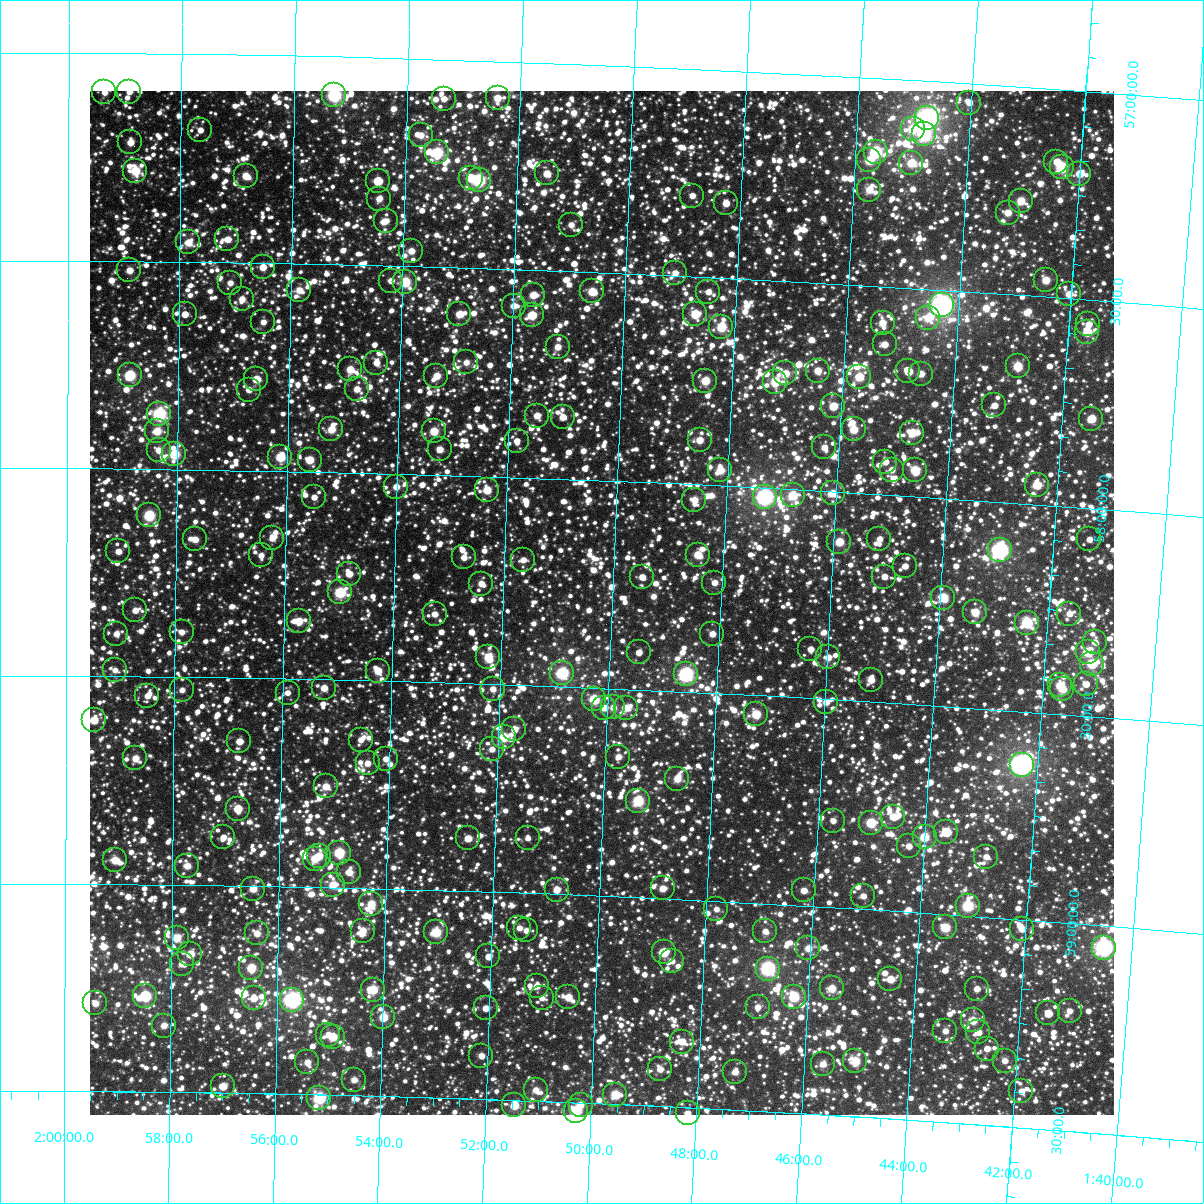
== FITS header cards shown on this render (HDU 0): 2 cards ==
NAXIS1  =                 1024
NAXIS2  =                 1024

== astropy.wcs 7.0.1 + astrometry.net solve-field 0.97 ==
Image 1024 x 1024 px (HDU 0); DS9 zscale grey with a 90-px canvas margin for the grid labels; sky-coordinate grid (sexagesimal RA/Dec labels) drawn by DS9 from the SOLVED WCS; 265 Tycho-2 reference stars matched to detected sources circled (green)
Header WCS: RA---TAN-SIP/DEC--TAN-SIP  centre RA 01:50:11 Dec +58:18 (27.55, +58.29 deg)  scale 8.67 arcsec/px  FOV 148.0' x 148.0'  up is +178 deg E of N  parity flipped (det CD > 0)
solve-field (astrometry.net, Tycho-2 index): VERIFIED the header's WCS against the Tycho-2 star catalogue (verified at 6 index scales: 14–265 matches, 0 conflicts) and refined it, rather than solving blind
Solved WCS: RA---TAN-SIP/DEC--TAN-SIP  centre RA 01:50:11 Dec +58:18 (27.55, +58.29 deg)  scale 8.67 arcsec/px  FOV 148.0' x 148.0'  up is +178 deg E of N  parity flipped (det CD > 0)
The solver's refit moves the header's centre by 0.23 arcsec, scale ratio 1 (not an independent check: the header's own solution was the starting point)
Tycho-2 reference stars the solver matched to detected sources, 265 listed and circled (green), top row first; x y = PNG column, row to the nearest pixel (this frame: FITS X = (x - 90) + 1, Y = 1024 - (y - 91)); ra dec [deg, ICRS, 3 dp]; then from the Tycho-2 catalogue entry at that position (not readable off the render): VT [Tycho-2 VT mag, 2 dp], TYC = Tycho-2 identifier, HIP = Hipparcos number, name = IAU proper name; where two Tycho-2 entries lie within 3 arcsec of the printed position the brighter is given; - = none
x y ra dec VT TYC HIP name
104 92 29.841 +57.094 10.45 3692-2143-1 - -
129 92 29.731 +57.092 10.62 3692-1826-1 - -
334 95 28.823 +57.092 7.72 3692-2224-1 8950 -
498 98 28.098 +57.089 9.82 3692-1568-1 - -
444 99 28.336 +57.095 10.94 3692-1328-1 - -
969 103 26.010 +57.046 11.05 3679-1208-1 - -
927 118 26.192 +57.089 6.24 3679-2248-1 8148 -
913 129 26.253 +57.117 10.04 3679-1332-1 8166 -
200 130 29.414 +57.183 11.58 3692-2632-1 - -
924 134 26.200 +57.128 8.15 3679-742-1 - -
421 135 28.434 +57.184 10.67 3692-2192-1 - -
130 142 29.725 +57.214 10.38 3692-1929-1 - -
437 152 28.359 +57.224 8.32 3692-2007-1 8823 -
876 152 26.409 +57.177 8.12 3679-765-1 - -
869 160 26.438 +57.199 9.41 3679-929-1 - -
1056 162 25.606 +57.173 10.54 3679-1809-1 - -
911 163 26.250 +57.198 9.60 3679-908-1 - -
1062 167 25.581 +57.185 8.36 3679-1356-1 7964 -
135 171 29.701 +57.282 9.04 3692-1525-1 - -
547 173 27.869 +57.266 9.93 3692-2017-1 - -
1079 174 25.501 +57.198 9.92 3679-951-1 - -
246 176 29.209 +57.291 9.80 3692-1921-1 - -
471 178 28.203 +57.284 9.69 3692-1687-1 - -
479 180 28.170 +57.288 8.15 3692-2059-1 - -
378 181 28.619 +57.297 10.85 3692-1577-1 - -
869 190 26.430 +57.269 9.94 3679-1113-1 - -
692 196 27.216 +57.305 10.70 3692-1691-1 - -
379 199 28.613 +57.340 10.65 3692-1791-1 - -
1021 201 25.753 +57.273 9.40 3679-1780-1 - -
726 203 27.066 +57.319 10.69 3692-1004-1 - -
1008 213 25.806 +57.303 10.01 3679-1023-1 - -
386 221 28.580 +57.394 10.68 3692-1309-1 - -
571 225 27.751 +57.388 10.53 3692-1795-1 - -
227 239 29.286 +57.445 10.27 3692-2035-1 - -
188 242 29.461 +57.454 9.96 3692-1457-1 - -
411 251 28.462 +57.463 10.20 3692-1329-1 - -
263 267 29.126 +57.511 10.24 3692-1473-1 - -
129 270 29.723 +57.522 10.18 3692-746-1 - -
675 273 27.278 +57.493 10.50 3692-1731-1 - -
1046 280 25.617 +57.460 9.60 3679-893-1 - -
391 281 28.550 +57.536 10.94 3692-1287-1 - -
405 282 28.485 +57.538 8.77 3692-1437-1 - -
230 283 29.272 +57.549 10.85 3692-594-1 - -
299 290 28.960 +57.564 10.19 3692-154-1 - -
592 291 27.646 +57.546 9.36 3692-1185-1 - -
708 292 27.124 +57.535 10.84 3692-936-1 - -
1069 294 25.509 +57.489 10.42 3679-1864-1 - -
533 295 27.910 +57.561 10.29 3692-752-1 - -
242 299 29.217 +57.588 10.46 3692-374-1 - -
942 305 26.075 +57.537 6.29 3679-2209-1 8115 -
514 306 27.996 +57.587 10.41 3692-128-1 - -
185 314 29.473 +57.626 11.52 3692-336-1 - -
459 314 28.238 +57.612 9.95 3692-286-1 - -
695 314 27.179 +57.590 9.21 3692-726-1 - -
532 315 27.912 +57.609 9.23 3692-626-1 - -
928 318 26.133 +57.569 9.92 3679-913-1 - -
263 322 29.120 +57.642 10.91 3692-252-1 - -
883 323 26.336 +57.587 10.02 3679-679-1 - -
1088 324 25.412 +57.559 10.54 3679-1026-1 - -
721 327 27.058 +57.618 9.02 3692-430-1 - -
1087 332 25.416 +57.577 9.59 3679-1382-1 - -
885 344 26.321 +57.639 10.35 3679-506-1 - -
558 347 27.791 +57.683 10.32 3692-188-1 - -
466 362 28.201 +57.728 10.65 3692-486-1 - -
376 363 28.606 +57.735 11.08 3692-212-1 - -
1018 366 25.716 +57.671 9.26 3679-632-1 - -
350 369 28.724 +57.751 9.97 3692-518-1 - -
818 371 26.616 +57.712 10.04 3679-637-1 - -
908 371 26.207 +57.700 10.52 3679-669-1 - -
785 373 26.759 +57.722 9.63 3692-678-1 - -
921 374 26.150 +57.704 10.16 3679-191-1 - -
130 375 29.718 +57.775 8.58 3692-638-1 - -
436 376 28.333 +57.762 10.00 3692-138-1 - -
859 377 26.426 +57.720 9.21 3679-655-1 - -
256 379 29.146 +57.780 9.80 3692-869-1 - -
705 381 27.119 +57.749 9.31 3692-294-1 - -
775 382 26.803 +57.745 9.57 3692-136-1 8313 -
357 389 28.691 +57.799 10.47 3692-745-1 - -
249 390 29.178 +57.806 10.60 3692-719-1 - -
994 405 25.810 +57.769 10.70 3679-512-1 - -
833 406 26.536 +57.794 9.66 3679-514-1 - -
159 414 29.583 +57.868 7.94 3692-387-1 9190 -
537 416 27.873 +57.850 10.29 3692-533-1 - -
563 417 27.756 +57.851 10.35 3692-521-1 - -
1091 419 25.369 +57.785 9.71 3679-160-1 - -
331 429 28.802 +57.898 9.56 3692-621-1 - -
854 429 26.436 +57.848 9.61 3679-279-1 - -
157 431 29.593 +57.909 9.60 3692-629-1 - -
434 431 28.337 +57.896 9.36 3692-819-1 - -
912 433 26.172 +57.847 9.31 3679-43-1 - -
700 440 27.132 +57.892 10.48 3692-830-1 - -
517 441 27.961 +57.912 10.91 3692-739-1 - -
824 447 26.567 +57.895 10.63 3679-532-1 - -
440 449 28.309 +57.939 10.38 3692-649-1 - -
159 450 29.583 +57.955 10.26 3692-820-1 - -
174 454 29.513 +57.964 8.87 3692-297-1 9168 -
280 457 29.032 +57.967 9.07 3692-309-1 9018 -
310 460 28.898 +57.972 9.70 3692-475-1 - -
885 462 26.287 +57.921 10.51 3679-465-1 - -
720 470 27.032 +57.962 9.64 3692-487-1 - -
892 470 26.255 +57.939 10.35 3679-89-1 - -
915 470 26.151 +57.936 9.28 3679-408-1 - -
1037 485 25.593 +57.953 9.46 3679-425-1 - -
396 487 28.502 +58.032 10.19 3692-141-1 - -
487 490 28.088 +58.033 9.61 3692-265-1 - -
833 493 26.516 +58.004 9.77 3679-4-1 - -
793 495 26.697 +58.015 9.09 3692-423-1 - -
314 497 28.874 +58.062 11.05 3692-605-1 - -
765 497 26.825 +58.021 6.88 3692-191-1 8321 -
694 500 27.143 +58.037 10.37 3692-341-1 - -
149 515 29.624 +58.112 8.43 3692-205-1 9215 -
272 538 29.062 +58.163 10.58 3696-1366-1 - -
195 539 29.414 +58.168 10.46 3696-1912-1 - -
879 539 26.292 +58.107 10.53 3679-590-1 - -
1089 539 25.338 +58.075 11.41 3679-241-1 - -
839 542 26.475 +58.120 9.28 3679-544-1 - -
1000 550 25.741 +58.116 7.08 3679-40-1 8019 -
118 551 29.763 +58.199 10.53 3696-60-1 - -
261 555 29.111 +58.204 10.94 3696-1678-1 - -
698 555 27.116 +58.169 9.50 3696-1790-1 - -
464 557 28.184 +58.197 10.57 3696-1046-1 - -
523 560 27.911 +58.198 10.91 3696-1722-1 - -
905 566 26.168 +58.169 10.68 3683-732-1 - -
349 574 28.706 +58.244 10.46 3696-1150-1 - -
642 577 27.366 +58.228 10.47 3696-1990-1 - -
884 577 26.259 +58.197 10.92 3683-1752-1 - -
714 583 27.034 +58.234 10.92 3696-750-1 - -
481 584 28.101 +58.259 10.62 3696-1246-1 - -
340 592 28.747 +58.290 8.59 3696-926-1 - -
943 598 25.984 +58.239 8.98 3683-1828-1 - -
135 610 29.684 +58.341 10.58 3696-276-1 - -
975 612 25.834 +58.269 9.68 3683-2024-1 - -
435 614 28.310 +58.336 10.61 3696-1772-1 - -
1069 614 25.404 +58.257 10.90 3683-1574-1 - -
299 621 28.932 +58.361 9.77 3696-1550-1 - -
1027 623 25.595 +58.286 8.50 3683-1628-1 - -
182 632 29.470 +58.391 11.13 3696-1224-1 - -
116 634 29.770 +58.398 10.93 3696-216-1 - -
712 634 27.031 +58.358 10.72 3696-1846-1 - -
1095 642 25.279 +58.321 10.99 3683-1508-1 - -
810 649 26.578 +58.382 11.54 3683-984-1 - -
639 652 27.366 +58.410 11.20 3696-1460-1 - -
1088 652 25.308 +58.345 8.95 3683-922-1 7868 -
488 657 28.057 +58.435 9.41 3696-1820-1 8725 -
828 657 26.494 +58.399 10.52 3683-936-1 - -
1092 664 25.284 +58.373 8.92 3683-1938-1 - -
115 670 29.775 +58.486 11.10 3696-453-1 - -
378 671 28.564 +58.476 9.85 3696-1670-1 - -
562 673 27.715 +58.468 8.01 3696-872-1 8586 -
686 674 27.146 +58.458 7.46 3696-968-1 8415 -
871 680 26.292 +58.448 11.02 3683-1030-1 - -
1086 684 25.304 +58.423 10.70 3683-176-1 - -
1060 685 25.424 +58.431 9.93 3683-1336-1 - -
324 688 28.810 +58.520 10.29 3696-1728-1 - -
493 689 28.032 +58.512 10.64 3696-1592-1 - -
1062 689 25.410 +58.439 9.87 3683-1130-1 - -
182 690 29.464 +58.531 10.85 3696-1540-1 - -
288 693 28.978 +58.534 11.50 3696-1286-1 - -
147 696 29.624 +58.546 11.17 3696-405-1 - -
594 699 27.562 +58.528 9.01 3696-1464-1 - -
826 702 26.493 +58.507 10.61 3683-1390-1 - -
613 707 27.474 +58.545 10.61 3696-1076-1 - -
604 708 27.514 +58.547 11.59 3696-1000-1 - -
626 708 27.414 +58.545 10.13 3696-1730-1 - -
756 714 26.813 +58.546 9.11 3696-2034-1 - -
94 720 29.870 +58.606 9.60 3696-69-1 - -
514 729 27.925 +58.607 10.57 3696-1798-1 - -
504 737 27.973 +58.626 9.71 3696-1804-1 - -
361 740 28.635 +58.643 10.70 3696-828-1 - -
239 741 29.196 +58.653 10.19 3696-2042-1 - -
492 749 28.026 +58.657 10.83 3696-1826-1 - -
618 757 27.439 +58.664 10.78 3696-792-1 - -
135 758 29.677 +58.697 10.02 3696-614-1 - -
386 759 28.516 +58.688 10.59 3696-1570-1 - -
368 763 28.599 +58.700 10.54 3696-856-1 - -
1022 765 25.574 +58.628 6.34 3683-914-1 7963 -
677 779 27.162 +58.710 9.74 3696-1042-1 - -
326 786 28.792 +58.758 9.94 3696-1734-1 - -
638 801 27.339 +58.768 8.47 3696-2584-1 - -
238 809 29.198 +58.815 9.54 3696-2387-1 - -
893 817 26.152 +58.774 10.40 3683-1104-1 - -
833 821 26.430 +58.792 10.93 3683-544-1 - -
871 823 26.253 +58.791 8.85 3683-128-1 8165 -
946 832 25.902 +58.802 10.92 3683-1684-1 - -
223 837 29.264 +58.884 11.56 3696-2257-1 - -
925 837 26.000 +58.817 9.24 3683-1892-1 - -
468 838 28.124 +58.874 10.15 3696-2139-1 - -
528 838 27.846 +58.868 11.32 3696-2533-1 - -
909 846 26.071 +58.842 10.81 3683-1170-1 - -
339 853 28.722 +58.916 8.65 3696-2542-1 - -
319 856 28.815 +58.925 9.96 3696-2399-1 - -
986 857 25.708 +58.855 10.99 3683-666-1 - -
315 859 28.835 +58.932 9.68 3696-2143-1 - -
115 860 29.768 +58.943 9.73 3696-521-1 - -
187 866 29.430 +58.955 10.19 3696-2595-1 - -
349 872 28.673 +58.963 10.40 3696-2406-1 - -
333 885 28.749 +58.995 9.66 3696-2005-1 - -
663 888 27.206 +58.976 10.09 3696-1907-1 - -
253 889 29.121 +59.007 10.48 3696-2463-1 - -
557 890 27.702 +58.990 10.16 3696-2233-1 - -
804 890 26.547 +58.963 10.67 3683-2054-1 - -
863 896 26.268 +58.968 10.83 3683-268-1 - -
371 904 28.567 +59.038 9.46 3696-2434-1 - -
968 906 25.777 +58.976 8.42 3683-730-1 - -
716 909 26.951 +59.019 11.01 3696-2011-1 - -
945 927 25.876 +59.032 9.18 3683-212-1 - -
519 928 27.869 +59.085 10.65 3696-2594-1 - -
1022 929 25.519 +59.022 10.35 3683-1314-1 - -
526 930 27.836 +59.090 11.23 3696-1035-1 - -
363 931 28.603 +59.103 10.10 3696-2324-1 - -
765 931 26.718 +59.067 10.96 3696-2587-1 - -
436 932 28.259 +59.102 8.87 3696-2099-1 8791 -
257 933 29.099 +59.115 10.24 3696-1679-1 - -
177 938 29.475 +59.128 9.72 3696-2507-1 - -
808 948 26.512 +59.102 10.34 3683-1973-1 8237 -
1104 948 25.129 +59.053 6.95 3683-102-1 7812 -
664 952 27.188 +59.129 9.09 3696-2317-1 - -
190 954 29.412 +59.167 9.75 3696-2301-1 - -
488 956 28.010 +59.156 10.88 3696-1241-1 - -
672 961 27.148 +59.149 10.96 3696-2338-1 - -
182 964 29.450 +59.191 10.89 3696-1565-1 - -
251 968 29.123 +59.198 9.25 3696-1447-1 - -
768 969 26.697 +59.156 7.43 3696-2057-1 8288 -
890 979 26.118 +59.164 10.22 3683-1845-1 - -
537 986 27.777 +59.222 11.18 3696-1013-1 - -
832 988 26.391 +59.195 9.61 3683-1787-1 - -
977 989 25.710 +59.174 10.71 3683-2093-1 - -
373 990 28.550 +59.245 9.10 3696-1961-1 - -
145 996 29.620 +59.269 8.58 3696-173-1 9211 -
568 997 27.626 +59.247 10.14 3696-2153-1 - -
794 997 26.565 +59.221 8.70 3683-1541-1 - -
254 998 29.109 +59.271 10.29 3696-1613-1 - -
542 998 27.752 +59.252 11.52 3696-1955-1 - -
292 1000 28.929 +59.273 7.04 3696-837-1 8980 -
95 1003 29.856 +59.288 10.21 3696-589-1 - -
758 1007 26.734 +59.249 11.18 3696-1093-1 - -
486 1008 28.015 +59.281 10.56 3696-2327-1 - -
1070 1011 25.267 +59.211 10.76 3683-1585-1 - -
1048 1013 25.367 +59.221 11.39 3683-1639-1 - -
383 1017 28.496 +59.310 9.41 3696-1819-1 - -
973 1020 25.718 +59.250 9.84 3683-1375-1 - -
164 1026 29.531 +59.340 10.40 3696-68-1 - -
945 1031 25.844 +59.280 10.73 3683-1319-1 - -
978 1032 25.690 +59.278 11.39 3683-833-1 - -
328 1035 28.753 +59.356 10.38 3696-2205-1 - -
333 1037 28.731 +59.360 9.80 3696-2287-1 - -
682 1042 27.082 +59.342 10.10 3696-955-1 8396 -
987 1049 25.643 +59.316 10.95 3683-1617-1 - -
481 1056 28.027 +59.395 10.44 3696-2025-1 - -
855 1061 26.259 +59.367 9.16 3683-951-1 - -
1005 1061 25.555 +59.342 10.45 3683-1591-1 - -
307 1062 28.849 +59.423 10.41 3696-1727-1 - -
823 1064 26.412 +59.378 10.32 3683-749-1 - -
660 1069 27.180 +59.411 10.37 3696-1125-1 - -
735 1072 26.824 +59.408 10.53 3696-935-1 - -
354 1080 28.626 +59.462 10.53 3696-721-1 - -
223 1086 29.247 +59.484 9.89 3696-2151-1 - -
536 1090 27.765 +59.473 10.49 3696-1529-1 - -
1021 1091 25.466 +59.413 11.38 3683-859-1 - -
615 1095 27.386 +59.477 9.06 3696-2172-1 - -
319 1098 28.790 +59.508 8.16 3696-1551-1 8941 -
514 1105 27.863 +59.512 9.43 3696-2502-1 - -
581 1105 27.549 +59.505 10.35 3696-2046-1 - -
576 1111 27.569 +59.519 8.48 3696-1259-1 - -
688 1113 27.039 +59.513 10.92 3696-1509-1 - -